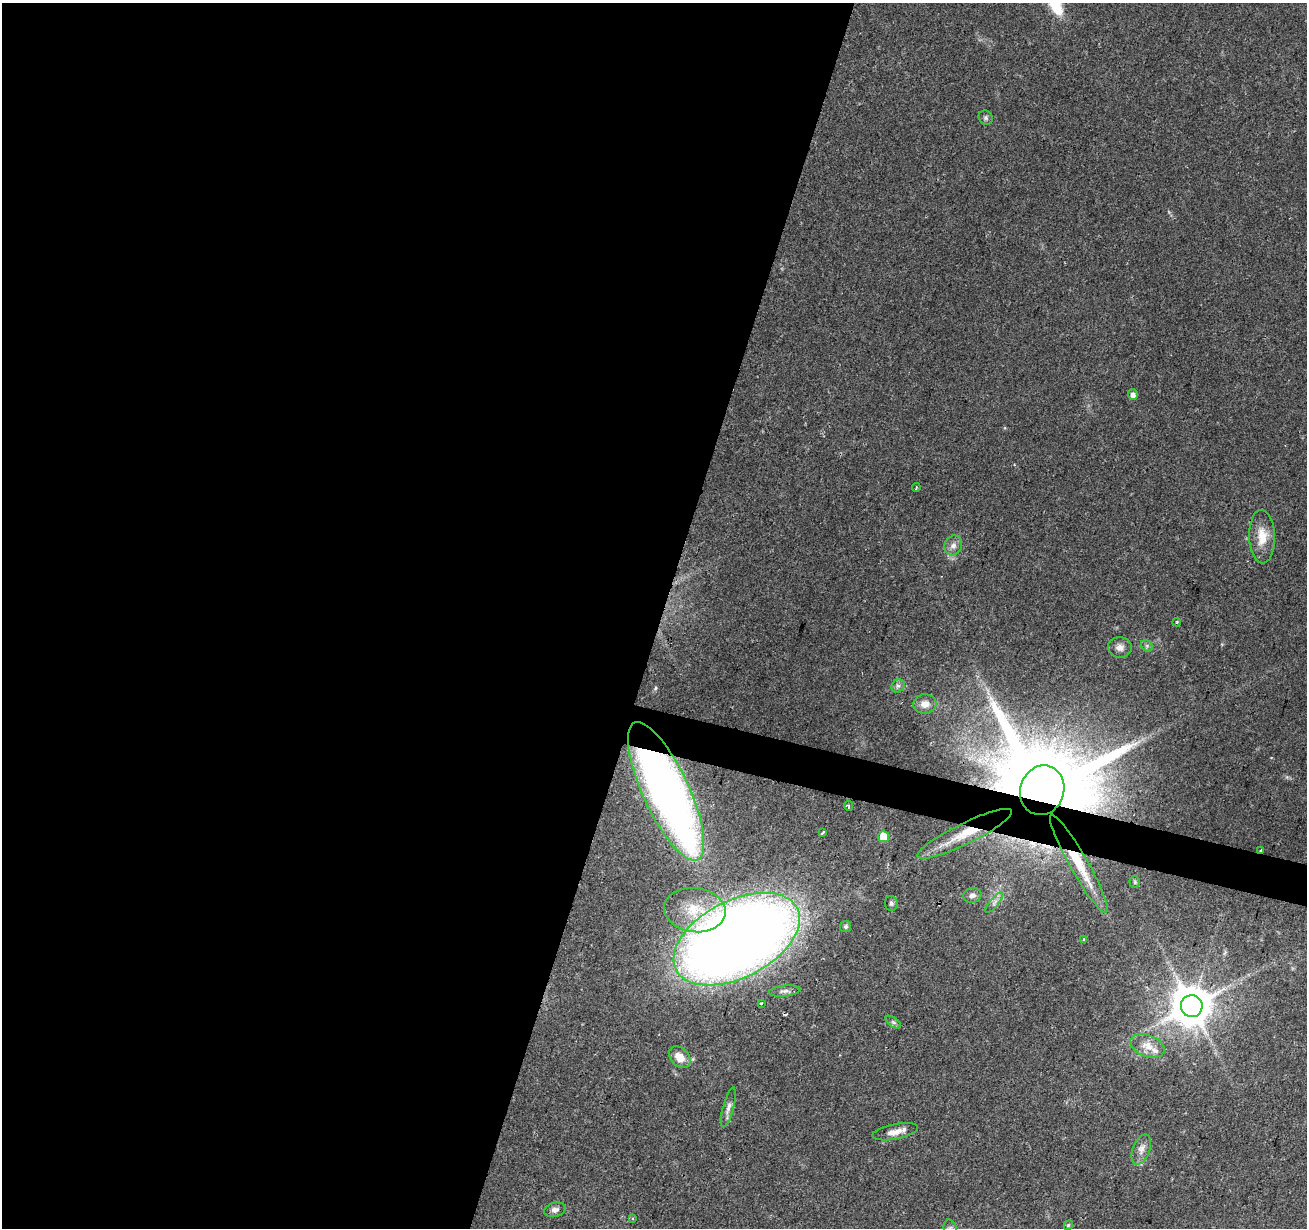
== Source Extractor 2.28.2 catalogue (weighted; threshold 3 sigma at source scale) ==
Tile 5 of 4 x 4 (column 1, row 2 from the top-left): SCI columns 1-1305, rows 2671-3896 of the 5229 x 5404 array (HDU 1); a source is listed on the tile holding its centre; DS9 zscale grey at full resolution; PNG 1309 x 1230 px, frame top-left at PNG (2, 3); each listed source drawn as its Kron ellipse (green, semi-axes under 4 px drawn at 4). Shown black and unused: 52% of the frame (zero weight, under 2 of 3 exposures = <1% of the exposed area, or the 3 px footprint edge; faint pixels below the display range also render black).
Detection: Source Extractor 2.28.2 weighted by HDU 2 'WHT'; one run over the whole footprint, this tile lists its part. Background 0.0903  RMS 0.0059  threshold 0.0267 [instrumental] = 3 sigma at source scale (4.5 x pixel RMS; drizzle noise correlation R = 1.50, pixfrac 1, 0.0396/0.0396 arcsec/px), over >= 5 px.
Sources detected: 42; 1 cosmic-ray / hot-pixel residue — neither listed nor drawn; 2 inside a brighter listed object's ellipse — not listed separately; the other 39 listed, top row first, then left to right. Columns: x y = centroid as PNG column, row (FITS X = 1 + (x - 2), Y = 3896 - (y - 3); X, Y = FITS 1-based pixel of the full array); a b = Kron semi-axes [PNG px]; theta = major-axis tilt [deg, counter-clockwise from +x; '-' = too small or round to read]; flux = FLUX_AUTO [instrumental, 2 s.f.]
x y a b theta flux
986 118 7 6 - 1.4
1133 395 5 5 - 2.9
916 488 4 3 - 0.6
1262 537 27 13 -88 11
953 545 10 8 62 3.3
1177 622 4 3 - 0.57
1147 646 6 5 - 1.3
1120 647 12 10 -3 3.6
898 686 7 6 - 1.6
925 704 11 10 - 5.1
1042 790 25 22 72 14000
666 791 75 23 -65 390
848 806 5 4 - 0.83
823 832 3 3 - 2.6
965 834 52 10 26 20
884 837 5 5 - 16
1260 850 3 2 - 0.68
1079 864 56 9 -61 22
1135 882 6 5 - 0.9
972 895 9 7 8 2.5
891 903 7 6 - 1.5
994 903 13 4 50 2.2
695 910 31 22 -7 21
846 927 5 5 - 1.4
737 939 68 38 27 950
1084 939 3 3 - 0.62
785 991 16 5 6 2.5
761 1004 3 3 - 0.93
1192 1006 11 11 - 2000
893 1022 9 4 -35 1.3
1147 1046 18 10 -20 7.3
680 1057 12 9 -46 7.5
728 1107 20 5 75 3.4
895 1132 23 7 11 5.7
1141 1150 16 8 69 4.5
555 1210 11 7 14 2.8
633 1219 4 3 - 0.73
1068 1225 5 3 - 0.63
950 1228 9 6 -76 1.7
Overlapping masked pixels (flux is a lower limit): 5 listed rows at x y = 1042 790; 666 791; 965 834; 1260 850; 1079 864
Isophote crosses this tile's border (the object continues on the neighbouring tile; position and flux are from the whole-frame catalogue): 1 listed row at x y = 950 1228